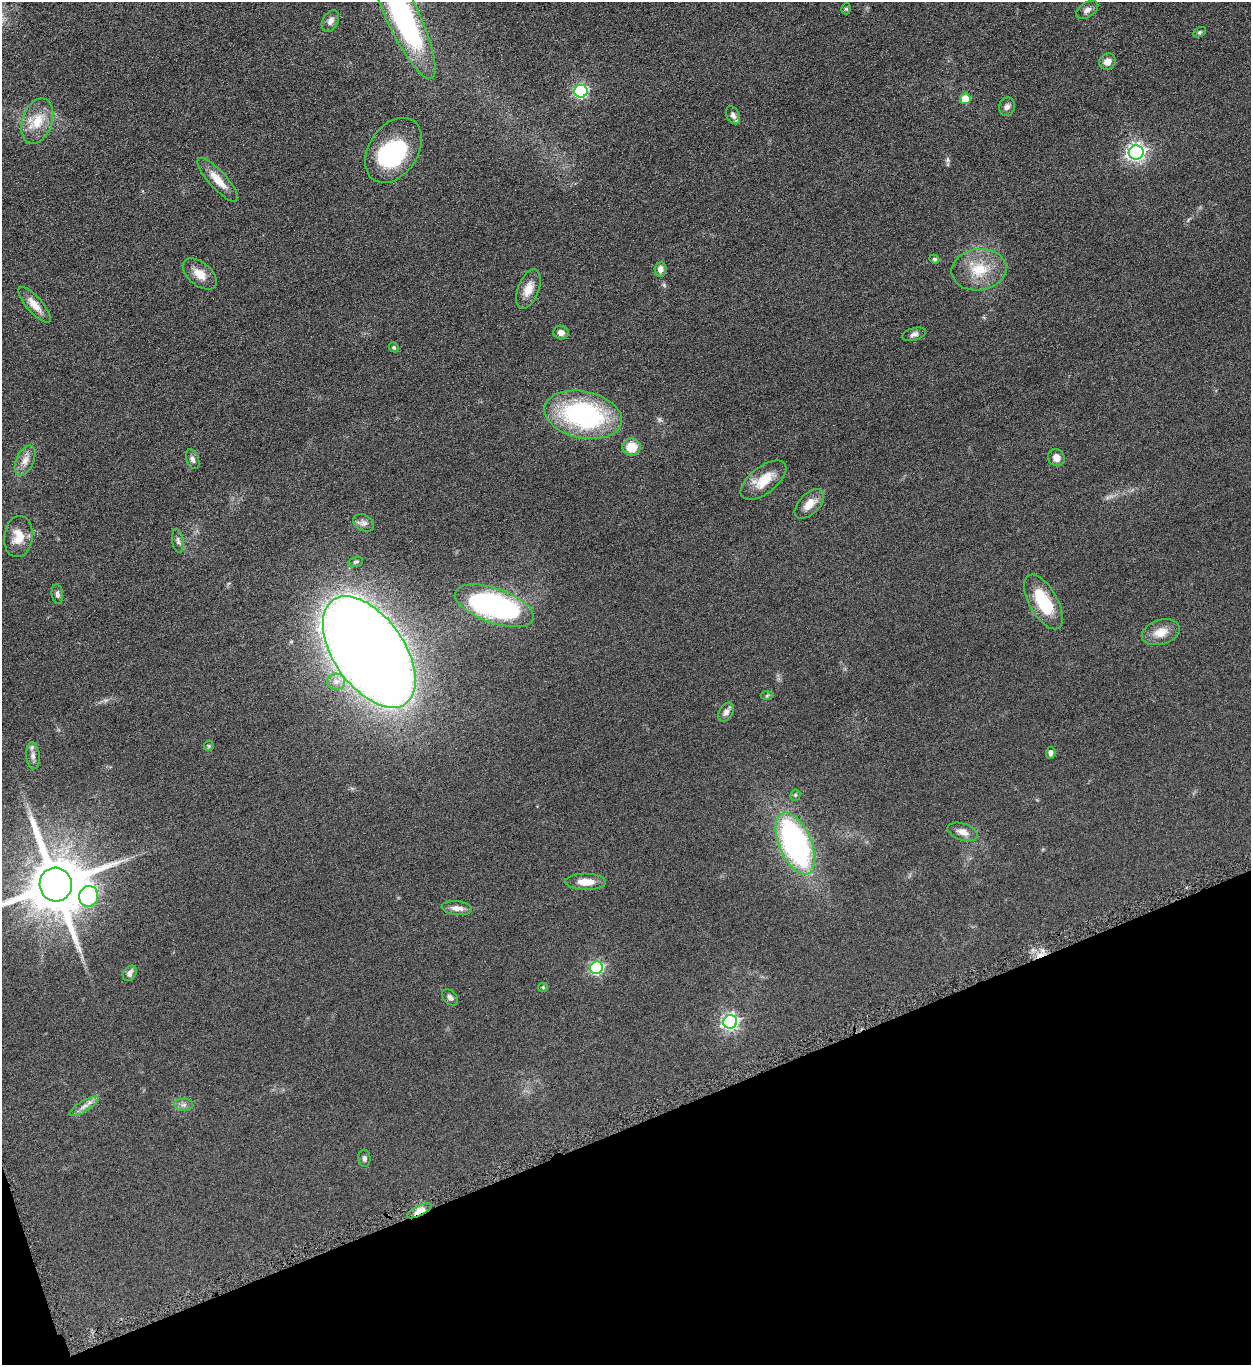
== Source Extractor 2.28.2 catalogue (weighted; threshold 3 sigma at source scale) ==
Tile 14 of 4 x 4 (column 2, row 4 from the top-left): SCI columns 1413-2661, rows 7-1369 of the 5451 x 5466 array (HDU 1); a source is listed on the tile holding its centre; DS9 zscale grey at full resolution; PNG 1253 x 1367 px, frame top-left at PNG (2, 2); each listed source drawn as its Kron ellipse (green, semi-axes under 4 px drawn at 4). Shown black and unused: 18% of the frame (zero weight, under 4 of 8 exposures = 1% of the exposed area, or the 3 px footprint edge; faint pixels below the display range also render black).
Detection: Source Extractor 2.28.2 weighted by HDU 2 'WHT'; one run over the whole footprint, this tile lists its part. Background 0.0847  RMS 0.0079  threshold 0.0324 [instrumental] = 3 sigma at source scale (4.09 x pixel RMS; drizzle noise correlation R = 1.36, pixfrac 0.8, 0.05/0.05 arcsec/px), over >= 5 px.
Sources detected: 62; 1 inside a brighter object's white glare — neither listed nor drawn; the other 61 listed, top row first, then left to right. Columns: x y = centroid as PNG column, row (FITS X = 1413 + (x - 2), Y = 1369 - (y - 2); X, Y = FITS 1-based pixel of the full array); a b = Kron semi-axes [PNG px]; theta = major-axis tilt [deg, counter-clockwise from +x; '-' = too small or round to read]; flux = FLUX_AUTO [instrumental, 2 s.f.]
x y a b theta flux
846 9 5 4 - 1.1
1087 10 12 7 32 3.2
403 16 69 16 -65 170
330 21 11 8 61 3.9
1199 32 7 4 27 1.3
1108 62 8 7 - 4.8
581 91 6 6 - 110
965 99 5 5 - 15
1007 107 9 8 - 3.1
733 115 9 6 -61 2.6
37 121 23 15 71 16
393 150 35 24 56 74
1136 152 7 7 - 250
218 180 28 8 -48 12
934 259 5 4 - 1
660 269 7 6 - 3.6
979 270 27 20 7 23
200 274 20 11 -40 8.7
528 289 20 10 69 8.8
35 305 23 8 -49 8
561 333 8 6 -19 3.3
914 334 12 6 17 2.6
394 347 5 4 - 0.96
583 415 39 23 -12 120
632 447 9 8 - 14
1056 458 9 8 - 5.4
193 459 10 6 -69 2.4
25 460 16 8 66 6.1
763 480 27 13 38 16
809 504 18 10 45 8.9
364 523 11 8 -29 3.1
18 536 20 14 82 12
178 541 12 5 -82 2.2
356 562 7 5 14 1.3
57 594 10 5 -84 2.2
1043 602 30 14 -61 32
494 606 41 17 -19 170
1161 632 19 12 17 10
369 652 63 35 -55 1700
336 682 9 8 - 4.6
767 696 6 4 3 1
726 712 10 6 59 3.4
209 746 5 5 - 0.82
1051 753 6 4 86 2.4
33 756 13 6 -86 3.8
795 795 5 5 - 1
963 832 15 8 -18 5.7
795 844 33 16 -67 170
586 882 20 8 0 10
56 885 17 16 - 5200
89 896 10 9 - 93
457 908 15 6 -6 4.7
597 968 6 6 - 110
130 973 8 6 57 3.6
543 987 5 4 - 0.85
450 997 9 6 -46 2.6
730 1022 7 6 - 200
184 1105 9 6 -4 2.5
84 1106 16 5 31 4.3
364 1158 8 6 -84 2
419 1211 13 5 27 8
Overlapping masked pixels (flux is a lower limit): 1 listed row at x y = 419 1211
Isophote crosses this tile's border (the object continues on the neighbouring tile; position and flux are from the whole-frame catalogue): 2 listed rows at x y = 403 16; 56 885